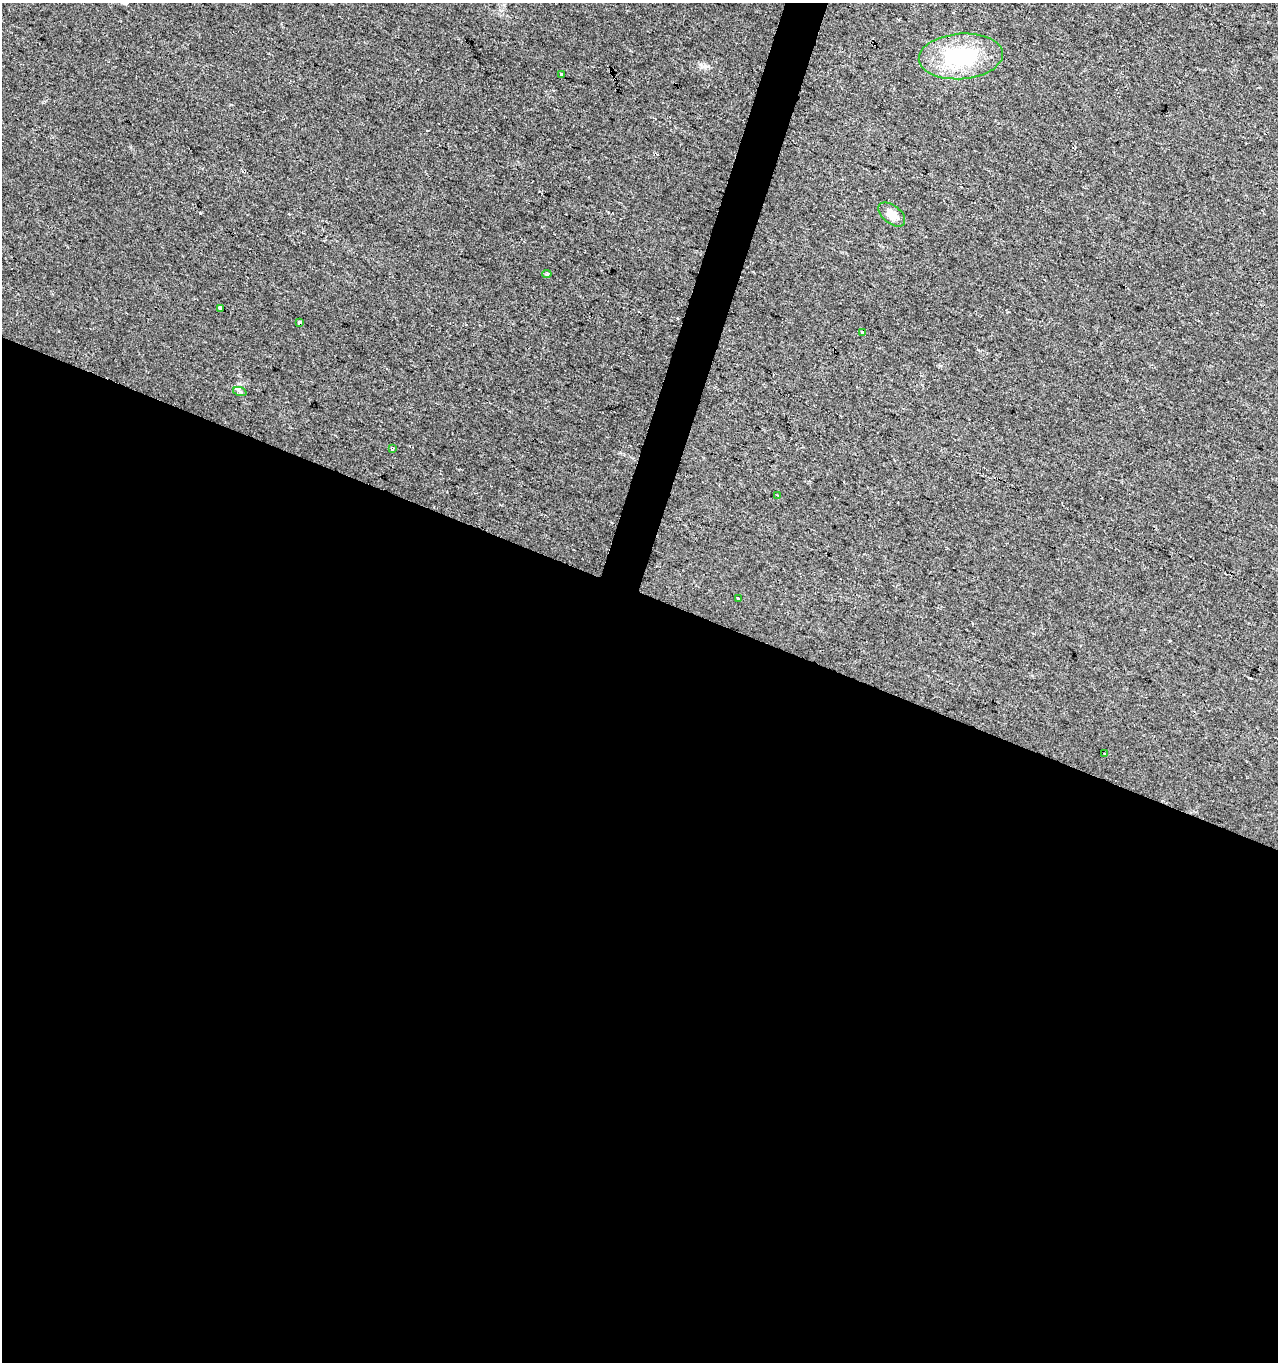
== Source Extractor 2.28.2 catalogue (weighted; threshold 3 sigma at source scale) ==
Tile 14 of 4 x 4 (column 2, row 4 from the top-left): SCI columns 1555-2830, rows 1-1360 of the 5596 x 5447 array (HDU 1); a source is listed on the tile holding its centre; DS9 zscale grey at full resolution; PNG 1280 x 1364 px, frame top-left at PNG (2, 3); each listed source drawn as its Kron ellipse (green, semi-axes under 4 px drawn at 4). Shown black and unused: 58% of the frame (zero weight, under 2 of 3 exposures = <1% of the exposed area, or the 3 px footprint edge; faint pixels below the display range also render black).
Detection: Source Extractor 2.28.2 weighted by HDU 2 'WHT'; one run over the whole footprint, this tile lists its part. Background 0.0179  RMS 0.0078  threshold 0.0351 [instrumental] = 3 sigma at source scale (4.5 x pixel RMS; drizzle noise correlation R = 1.50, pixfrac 1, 0.0396/0.0396 arcsec/px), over >= 5 px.
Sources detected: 13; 1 cosmic-ray / hot-pixel residue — neither listed nor drawn; the other 12 listed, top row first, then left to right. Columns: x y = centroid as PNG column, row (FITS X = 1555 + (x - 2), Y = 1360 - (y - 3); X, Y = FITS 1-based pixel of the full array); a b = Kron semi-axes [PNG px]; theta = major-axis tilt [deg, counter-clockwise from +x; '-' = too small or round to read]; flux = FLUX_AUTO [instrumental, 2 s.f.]
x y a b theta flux
961 56 42 22 4 70
562 74 4 3 - 2.5
892 214 15 9 -39 8.9
547 274 4 4 - 1.1
220 308 4 3 - 8.6
300 322 4 3 - 8.7
863 332 3 3 - 5
240 392 7 4 -19 1.5
393 449 3 3 - 2.8
778 495 3 3 - 0.77
738 599 3 3 - 2.3
1104 754 3 2 - 0.68
Overlapping masked pixels (flux is a lower limit): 1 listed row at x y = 300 322
Unlisted compact peaks at least as high as the median listed source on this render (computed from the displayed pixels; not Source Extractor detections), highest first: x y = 705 66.